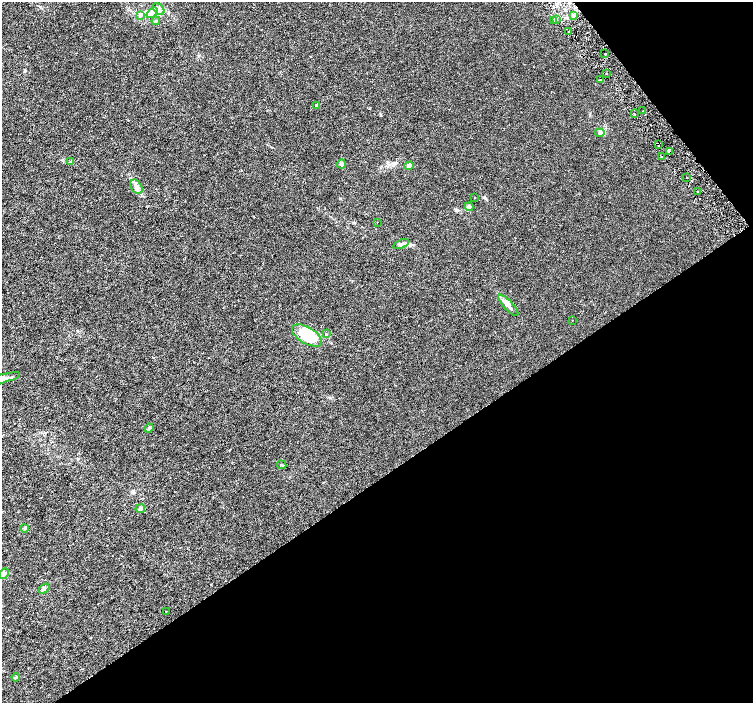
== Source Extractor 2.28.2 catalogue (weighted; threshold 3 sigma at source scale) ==
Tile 12 of 4 x 4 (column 4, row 3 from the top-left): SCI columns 4515-6016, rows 1602-3002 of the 6018 x 5941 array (HDU 1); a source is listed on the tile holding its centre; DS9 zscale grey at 2 x 2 block average (1 PNG px = mean of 2 x 2 image px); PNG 755 x 705 px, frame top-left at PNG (2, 2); each listed source drawn as its Kron ellipse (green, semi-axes under 4 px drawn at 4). Shown black and unused: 36% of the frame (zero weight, under 3 of 6 exposures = <1% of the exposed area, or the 3 px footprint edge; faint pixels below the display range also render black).
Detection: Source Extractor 2.28.2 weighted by HDU 2 'WHT'; one run over the whole footprint, this tile lists its part. Background 0.00109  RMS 0.0016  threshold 0.00665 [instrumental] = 3 sigma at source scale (4.09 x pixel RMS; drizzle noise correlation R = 1.36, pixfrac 0.8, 0.0396/0.0396 arcsec/px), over >= 5 px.
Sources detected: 45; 1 cosmic-ray / hot-pixel residue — neither listed nor drawn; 3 inside a brighter listed object's ellipse — not listed separately; the other 41 listed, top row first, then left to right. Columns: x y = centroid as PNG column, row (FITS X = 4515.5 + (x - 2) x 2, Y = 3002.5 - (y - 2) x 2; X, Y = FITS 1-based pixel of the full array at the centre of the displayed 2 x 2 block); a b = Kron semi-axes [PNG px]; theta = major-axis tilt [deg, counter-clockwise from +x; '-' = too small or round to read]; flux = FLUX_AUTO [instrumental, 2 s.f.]
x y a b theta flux
159 9 7 4 -50 1.1
152 13 6 4 40 1.2
140 15 4 3 - 0.44
573 16 4 3 - 0.66
556 19 3 2 - 0.89
156 21 4 3 - 0.47
554 21 2 2 - 0.4
569 31 2 2 - 0.33
605 54 2 2 - 0.26
607 74 2 2 - 0.32
600 80 2 2 - 0.25
317 105 2 2 - 0.65
643 111 2 2 - 0.12
634 114 2 2 - 0.26
600 133 4 3 - 0.59
658 145 2 2 - 0.24
669 151 3 2 - 0.55
661 157 2 2 - 0.21
71 162 3 3 - 0.3
341 164 4 4 - 0.83
409 166 5 4 - 1.2
687 178 2 2 - 0.23
136 187 8 5 -59 1.6
697 191 2 2 - 0.55
475 198 2 2 - 0.16
469 207 4 4 - 0.82
377 222 2 2 - 0.1
401 244 8 4 22 0.88
508 305 14 4 -48 1.8
572 320 2 2 - 0.12
326 334 2 2 - 0.4
307 335 17 8 -31 17
2 379 19 4 15 2.3
149 428 4 3 - 0.46
282 465 5 2 - 0.31
140 509 4 4 - 0.59
25 528 4 2 - 0.3
4 574 5 4 - 0.74
44 589 6 4 32 0.66
166 611 2 2 - 0.14
16 677 4 3 - 0.38
Overlapping masked pixels (flux is a lower limit): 2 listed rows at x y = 658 145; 669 151
Isophote crosses this tile's border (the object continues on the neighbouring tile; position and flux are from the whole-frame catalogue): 1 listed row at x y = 2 379
Diffuse or blended objects may show on this block-average render without a row.